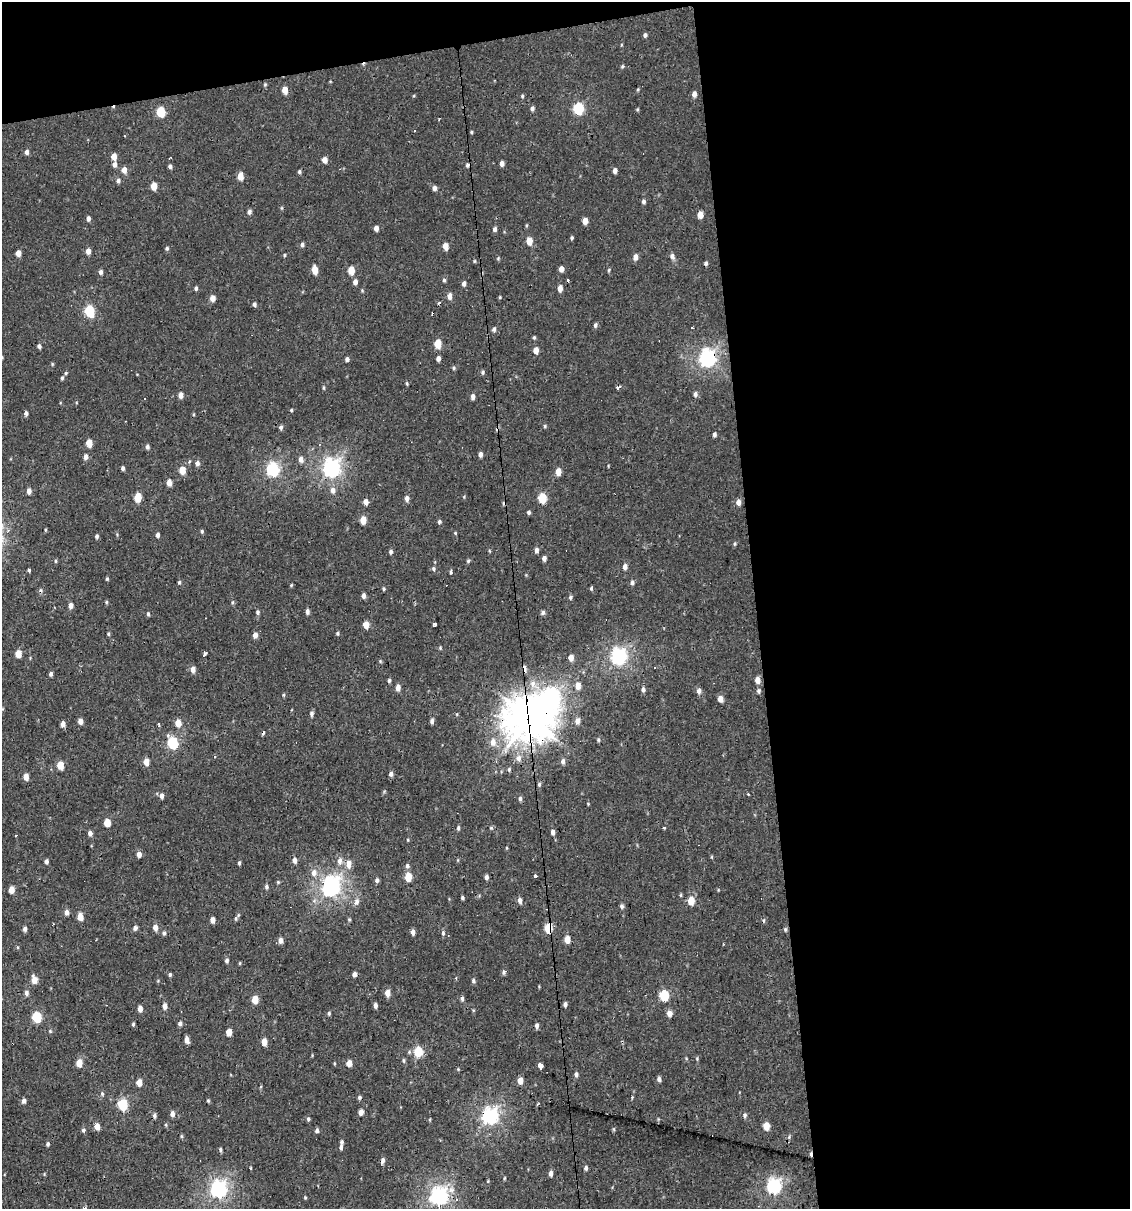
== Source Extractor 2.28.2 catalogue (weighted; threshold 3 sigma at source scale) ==
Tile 4 of 4 x 4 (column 4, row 1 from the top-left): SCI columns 3405-4532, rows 3623-4829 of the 4599 x 4829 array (HDU 1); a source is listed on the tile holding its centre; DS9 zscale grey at full resolution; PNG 1132 x 1211 px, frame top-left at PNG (2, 2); no overlay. Shown black and unused: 36% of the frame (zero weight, under 2 of 3 exposures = <1% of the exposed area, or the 3 px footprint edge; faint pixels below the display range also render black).
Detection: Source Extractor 2.28.2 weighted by HDU 2 'WHT'; one run over the whole footprint, this tile lists its part. Background -2.67e-04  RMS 0.0035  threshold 0.0156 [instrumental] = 3 sigma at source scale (4.5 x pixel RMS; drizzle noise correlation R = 1.50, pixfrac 1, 0.0396/0.0396 arcsec/px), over >= 5 px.
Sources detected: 307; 1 inside a brighter object's white glare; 16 cosmic-ray / hot-pixel residue — not listed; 1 inside a brighter listed object's ellipse — not listed separately; the other 289 listed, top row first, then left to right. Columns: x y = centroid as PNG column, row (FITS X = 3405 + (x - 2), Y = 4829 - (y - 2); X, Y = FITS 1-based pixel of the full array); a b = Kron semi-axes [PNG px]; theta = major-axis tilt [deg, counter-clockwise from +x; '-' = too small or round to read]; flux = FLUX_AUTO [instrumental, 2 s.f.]
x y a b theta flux
645 35 5 4 - 0.72
622 66 5 3 - 0.41
265 84 5 4 - 0.37
285 90 6 5 - 3.1
694 94 6 4 80 1.6
522 96 5 4 - 0.47
532 108 5 5 - 0.81
578 108 7 5 89 26
161 112 6 5 - 13
415 131 3 3 - 0.88
471 132 4 3 - 0.39
27 152 6 5 - 1
114 156 5 5 - 2.7
325 160 6 5 - 1.9
502 163 5 4 - 1.3
114 164 6 5 - 1.3
170 167 4 4 - 0.78
124 170 6 5 - 2.1
615 171 5 4 - 1.2
299 172 5 4 - 0.51
240 176 6 5 - 3.4
118 181 5 5 - 0.91
154 186 5 4 - 4.5
434 188 6 5 - 1.1
643 202 5 4 - 0.72
249 212 5 4 - 1
700 215 6 4 87 3
88 218 5 4 - 1
585 221 5 4 - 3.1
376 228 5 4 - 1.5
495 229 5 4 - 0.93
572 238 4 4 - 0.47
529 241 6 5 - 3.7
302 245 5 5 - 0.75
445 246 6 5 - 3.1
167 248 5 4 - 0.55
88 251 6 5 - 1.8
18 253 5 4 - 2.1
284 255 4 3 - 0.38
672 256 8 6 -76 1.1
635 257 6 5 - 1.8
498 258 5 5 - 0.38
474 261 5 3 - 0.31
706 263 5 4 - 0.65
561 269 5 4 - 1.9
315 270 6 5 - 4
351 270 6 5 - 4.7
609 270 5 3 - 0.38
101 272 5 5 - 0.86
444 280 5 4 - 0.49
355 282 6 5 - 1.3
464 283 5 4 - 0.97
196 288 5 4 - 0.63
560 288 6 5 - 2.1
450 296 6 5 - 1.9
500 297 4 3 - 0.29
213 298 5 5 - 2.4
254 304 5 4 - 0.73
89 311 7 5 -75 19
595 325 6 4 80 0.71
692 327 2 2 - 0.43
494 329 6 5 - 0.68
534 337 4 4 - 0.43
438 343 6 5 - 6.6
39 346 4 4 - 0.75
536 350 5 4 - 2.7
2 357 5 3 - 0.31
347 359 5 4 - 0.78
438 359 5 4 - 1.1
707 359 8 6 -89 91
454 368 5 4 - 0.45
483 372 6 4 84 0.5
66 373 4 4 - 0.38
62 378 5 4 - 0.52
407 383 4 4 - 0.39
618 387 5 3 - 1.1
324 388 5 3 - 0.37
695 394 6 5 - 0.85
181 395 5 5 - 1.8
473 397 5 4 - 1.4
291 410 4 3 - 0.37
26 413 5 4 - 0.8
545 426 5 4 - 0.45
281 427 5 5 - 0.73
714 434 5 4 - 0.71
89 443 6 4 90 4.1
147 447 5 4 - 0.81
480 454 5 4 - 1.1
86 457 6 5 - 1.4
301 459 6 5 - 1.7
197 463 6 5 - 1.1
123 468 4 3 - 0.81
331 468 8 7 - 100
273 469 7 6 - 49
182 470 5 5 - 4.7
558 472 6 5 - 3
169 482 5 4 - 2.5
333 490 8 6 -86 1.6
29 491 5 4 - 1.5
138 497 7 5 81 6.4
407 498 7 5 89 1.2
542 498 6 5 - 11
365 502 5 5 - 1.9
738 502 6 5 - 1.6
529 512 4 4 - 0.68
363 520 6 4 86 4.5
439 522 6 3 65 0.53
45 530 5 3 - 0.32
202 531 5 4 - 0.48
455 533 4 4 - 0.34
158 535 5 4 - 1
97 536 5 4 - 0.61
735 544 6 4 70 0.47
536 550 6 4 87 1.2
391 552 5 4 - 0.77
544 558 5 4 - 1.1
55 561 5 3 - 0.34
468 561 5 4 - 0.46
625 567 6 5 - 1.3
433 569 5 5 - 0.6
29 570 3 3 - 1.4
451 572 5 4 - 0.57
107 579 4 4 - 0.42
179 582 5 4 - 0.51
632 582 6 4 86 0.73
291 585 4 4 - 0.32
591 588 5 4 - 0.48
384 589 4 4 - 0.42
363 596 6 4 -89 1
570 597 6 4 59 0.59
106 602 5 3 - 0.36
233 602 6 4 88 0.44
71 606 6 4 84 1.6
307 611 5 4 - 1.1
258 612 6 5 - 0.63
543 613 5 5 - 0.84
148 614 5 4 - 0.53
434 624 4 3 - 0.84
366 625 6 5 - 3.1
337 633 5 4 - 0.44
108 634 4 3 - 0.46
255 635 6 5 - 1.8
440 648 5 4 - 0.34
18 653 5 4 - 4.6
204 654 4 3 - 2
571 657 6 5 - 2.2
618 657 7 6 - 81
193 669 5 5 - 2
525 669 7 4 75 1.4
51 674 5 4 - 0.87
389 680 5 4 - 0.57
757 680 6 5 - 2.4
533 684 12 9 -69 3
578 686 7 5 89 2.9
398 688 6 5 - 1.9
643 690 6 5 - 0.86
699 691 6 5 - 1.2
758 691 6 4 -63 0.67
284 695 5 3 - 0.35
720 699 6 5 - 2.3
312 714 7 5 88 0.73
529 718 14 14 - 800
80 721 5 4 - 1.9
432 721 6 4 85 0.95
577 721 7 6 - 1.7
178 723 6 5 - 3.4
63 724 5 4 - 1.8
598 740 5 4 - 0.44
493 742 9 7 -87 2.4
172 743 7 5 -78 24
214 757 3 3 - 0.53
518 758 9 8 - 1.8
563 761 6 4 86 1
146 762 6 5 - 2.7
60 765 5 4 - 5.1
509 770 6 4 73 0.5
391 774 5 5 - 0.96
26 777 5 4 - 2.9
539 784 6 5 - 0.53
162 796 6 5 - 1.2
520 798 5 5 - 0.8
588 804 4 3 - 0.24
107 822 5 4 - 5.9
458 828 5 4 - 0.62
491 828 5 5 - 0.44
664 828 3 3 - 0.42
553 832 6 4 -85 1.2
90 833 5 5 - 1.2
408 840 4 3 - 0.28
139 854 5 5 - 1.7
294 860 6 5 - 1.4
46 861 5 4 - 0.96
340 861 8 6 79 1.6
239 863 5 4 - 0.48
348 864 9 7 90 2.7
407 866 7 6 - 0.8
314 873 9 7 85 2.1
535 876 3 3 - 1
408 877 6 5 - 6.4
486 877 5 4 - 0.99
377 880 5 4 - 0.93
278 882 4 4 - 0.36
266 887 5 5 - 0.74
331 887 9 7 71 120
11 890 5 4 - 3.4
681 895 5 3 - 0.35
462 898 4 4 - 0.54
520 900 6 5 - 1.5
691 901 6 5 - 5.7
356 902 10 7 81 1.5
622 906 5 5 - 0.82
67 912 6 5 - 1.5
238 915 6 3 72 0.47
80 917 5 4 - 3.9
349 919 5 4 - 0.45
213 920 6 4 77 1.7
155 927 6 5 - 2.2
135 928 5 5 - 1
549 928 5 5 - 16
25 929 5 4 - 0.99
785 929 6 4 89 0.52
413 932 5 4 - 1.4
164 933 5 4 - 0.63
443 933 6 5 - 0.68
567 939 5 4 - 4.1
281 940 6 4 86 1.7
227 961 5 5 - 0.75
240 963 5 3 - 0.28
503 972 6 4 87 0.66
354 974 5 4 - 1.3
170 975 5 4 - 0.56
34 980 6 5 - 3.3
473 981 5 5 - 0.64
26 993 6 5 - 1.1
387 993 6 5 - 2.6
664 995 6 5 - 17
462 998 5 4 - 0.69
255 999 5 4 - 5.5
565 1004 5 4 - 0.86
165 1006 5 4 - 1.9
375 1006 5 4 - 1.2
140 1009 5 4 - 2.1
329 1013 5 4 - 0.48
669 1013 6 5 - 1.9
37 1017 6 5 - 17
133 1024 4 4 - 0.48
180 1024 5 4 - 0.94
537 1026 6 4 89 0.98
50 1031 5 3 - 0.36
229 1032 5 4 - 3.4
187 1040 5 4 - 2
264 1042 5 4 - 3.6
418 1051 6 5 - 13
697 1058 5 4 - 0.37
403 1060 7 3 -89 0.45
79 1063 5 4 - 4.8
349 1063 5 4 - 2.8
540 1066 6 3 -87 380
576 1074 6 4 90 0.89
659 1079 5 4 - 1
520 1080 6 4 89 2.7
139 1083 5 4 - 3.1
102 1094 5 5 - 0.48
24 1101 5 4 - 1.2
208 1101 4 4 - 0.41
123 1104 6 5 - 21
361 1112 5 4 - 2.1
172 1114 6 5 - 1.4
745 1115 6 4 73 0.69
155 1116 6 4 89 0.64
490 1116 7 6 - 87
308 1119 5 5 - 0.56
766 1126 5 4 - 4.8
97 1127 5 5 - 2.7
83 1130 5 5 - 0.62
317 1131 5 4 - 0.99
181 1136 6 4 -89 0.36
789 1137 5 4 - 0.46
48 1144 5 4 - 0.62
341 1147 8 5 81 1.2
220 1149 5 4 - 0.55
383 1161 7 4 72 1.1
586 1168 5 4 - 0.78
551 1173 5 4 - 1.4
504 1178 5 3 - 0.32
774 1186 7 6 - 67
218 1189 7 6 - 91
439 1196 7 6 - 110
305 1198 5 4 - 0.35
Overlapping masked pixels (flux is a lower limit): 5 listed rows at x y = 707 359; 525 669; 529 718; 549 928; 490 1116
Isophote crosses this tile's border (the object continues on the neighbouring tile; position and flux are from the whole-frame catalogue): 1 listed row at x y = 2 357